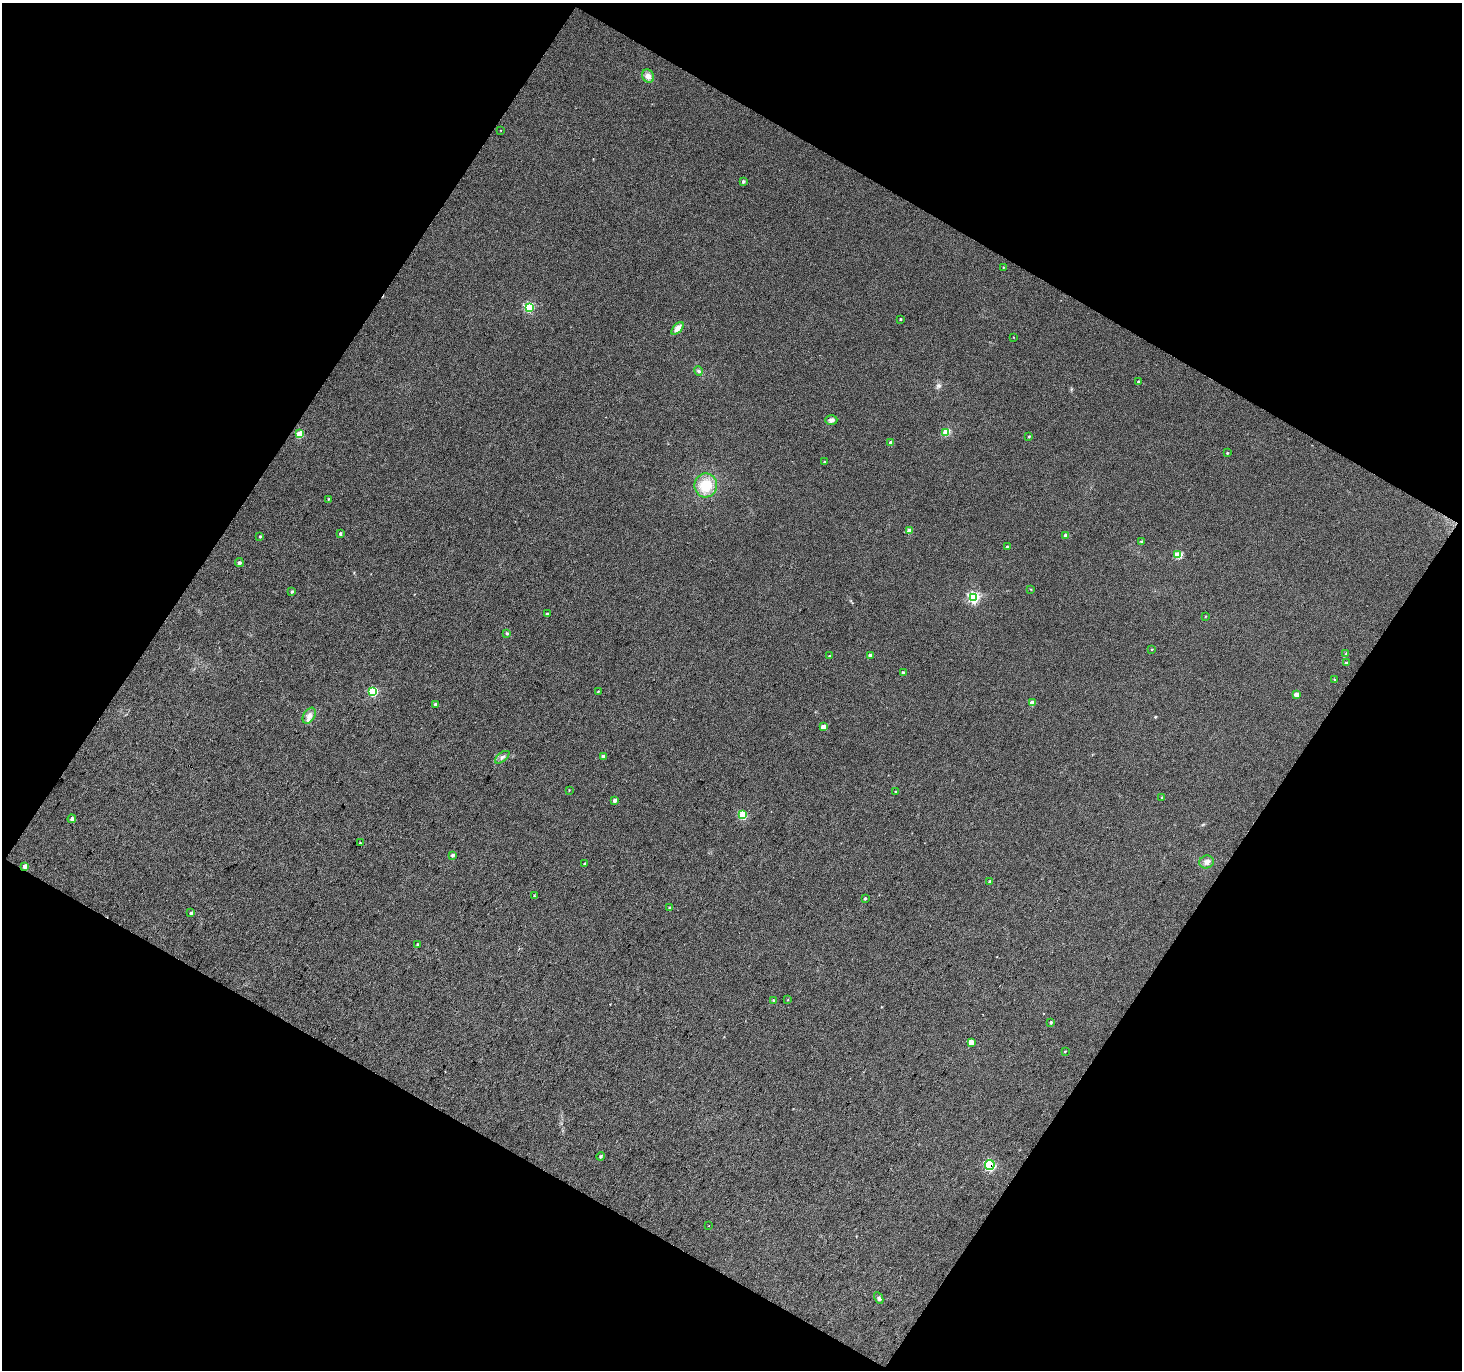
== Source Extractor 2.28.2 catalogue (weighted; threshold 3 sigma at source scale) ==
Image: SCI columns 6-2924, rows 122-2856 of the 2925 x 2958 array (HDU 1 of 3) = the unmasked area's bounding box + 8 px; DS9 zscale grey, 2 x 2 block average (1 PNG px = mean of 2 x 2 image px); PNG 1464 x 1372 px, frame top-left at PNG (2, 3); each listed source drawn as its Kron ellipse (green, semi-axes under 4 px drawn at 4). Shown black and unused: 48% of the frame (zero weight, under 3 of 4 exposures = <1% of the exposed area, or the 3 px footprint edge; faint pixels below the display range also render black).
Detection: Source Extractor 2.28.2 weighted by HDU 2 'WHT'. Background 0.0834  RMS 0.012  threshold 0.0545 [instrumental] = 3 sigma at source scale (4.5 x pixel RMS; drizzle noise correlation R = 1.50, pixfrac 1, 0.0396/0.0396 arcsec/px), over >= 5 px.
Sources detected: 77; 2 inside a brighter listed object's ellipse — not listed separately; the other 75 listed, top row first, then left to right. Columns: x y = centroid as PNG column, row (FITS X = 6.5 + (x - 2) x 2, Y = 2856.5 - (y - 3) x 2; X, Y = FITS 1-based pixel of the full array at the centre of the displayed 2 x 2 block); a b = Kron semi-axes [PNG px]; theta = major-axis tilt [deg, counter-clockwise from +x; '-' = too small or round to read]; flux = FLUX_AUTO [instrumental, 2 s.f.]
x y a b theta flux
648 76 7 5 -53 17
501 130 2 2 - 1.1
743 181 3 3 - 6.1
1003 267 3 2 - 1.8
529 307 4 3 - 240
900 319 2 2 - 2.9
678 328 7 4 46 21
1013 337 3 2 - 1.2
699 371 5 4 - 5.2
1139 382 2 2 - 5.5
831 420 6 4 1 9.8
946 432 3 3 - 48
300 434 3 3 - 80
1029 436 3 2 - 3.2
891 443 3 3 - 16
1227 453 3 2 - 2.4
824 462 3 2 - 2.9
706 485 12 11 - 75
328 499 2 2 - 2.4
910 531 3 3 - 37
340 534 3 2 - 5.3
1066 535 3 3 - 16
260 536 3 2 - 2.9
1141 542 3 3 - 5.4
1007 547 3 3 - 8.5
1177 555 3 3 - 44
239 563 4 4 - 5.6
1031 589 3 2 - 1.4
292 592 3 2 - 4.1
973 597 4 4 - 390
547 614 3 2 - 6
1205 616 3 2 - 1.7
507 633 4 3 - 3.5
1152 649 2 2 - 1.7
1346 654 4 2 - 2.5
870 655 3 2 - 11
829 656 3 2 - 2.4
1346 663 3 3 - 5.1
903 672 3 3 - 5.4
1334 679 3 2 - 1.8
373 691 4 3 - 160
598 691 2 2 - 2.2
1296 695 3 3 - 20
1032 703 3 3 - 30
435 704 3 3 - 8.3
309 716 9 5 58 15
823 727 3 3 - 28
603 756 3 3 - 8.4
502 757 8 2 38 5.6
569 790 3 2 - 1.4
896 792 3 3 - 4.9
1162 798 3 3 - 3.6
615 800 3 3 - 8.4
743 815 4 3 - 95
72 819 4 3 - 6.3
360 843 2 2 - 11
452 855 3 3 - 5.6
1207 862 7 6 - 13
585 864 3 3 - 6.1
25 866 4 3 - 13
990 882 3 3 - 7.2
534 895 3 2 - 1.8
865 898 3 3 - 3.6
670 908 4 3 - 5.9
191 913 3 3 - 4.9
418 945 3 3 - 4.5
788 1000 2 2 - 1.4
773 1001 3 3 - 4.2
1051 1022 3 2 - 3.2
971 1042 3 3 - 32
1065 1051 3 3 - 1.7
601 1156 4 3 - 4
990 1165 5 4 - 140
709 1226 2 2 - 1.7
879 1298 6 4 -64 6.7
Overlapping masked pixels (flux is a lower limit): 2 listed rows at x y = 25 866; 990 1165
Diffuse or blended objects may show on this block-average render without a row.